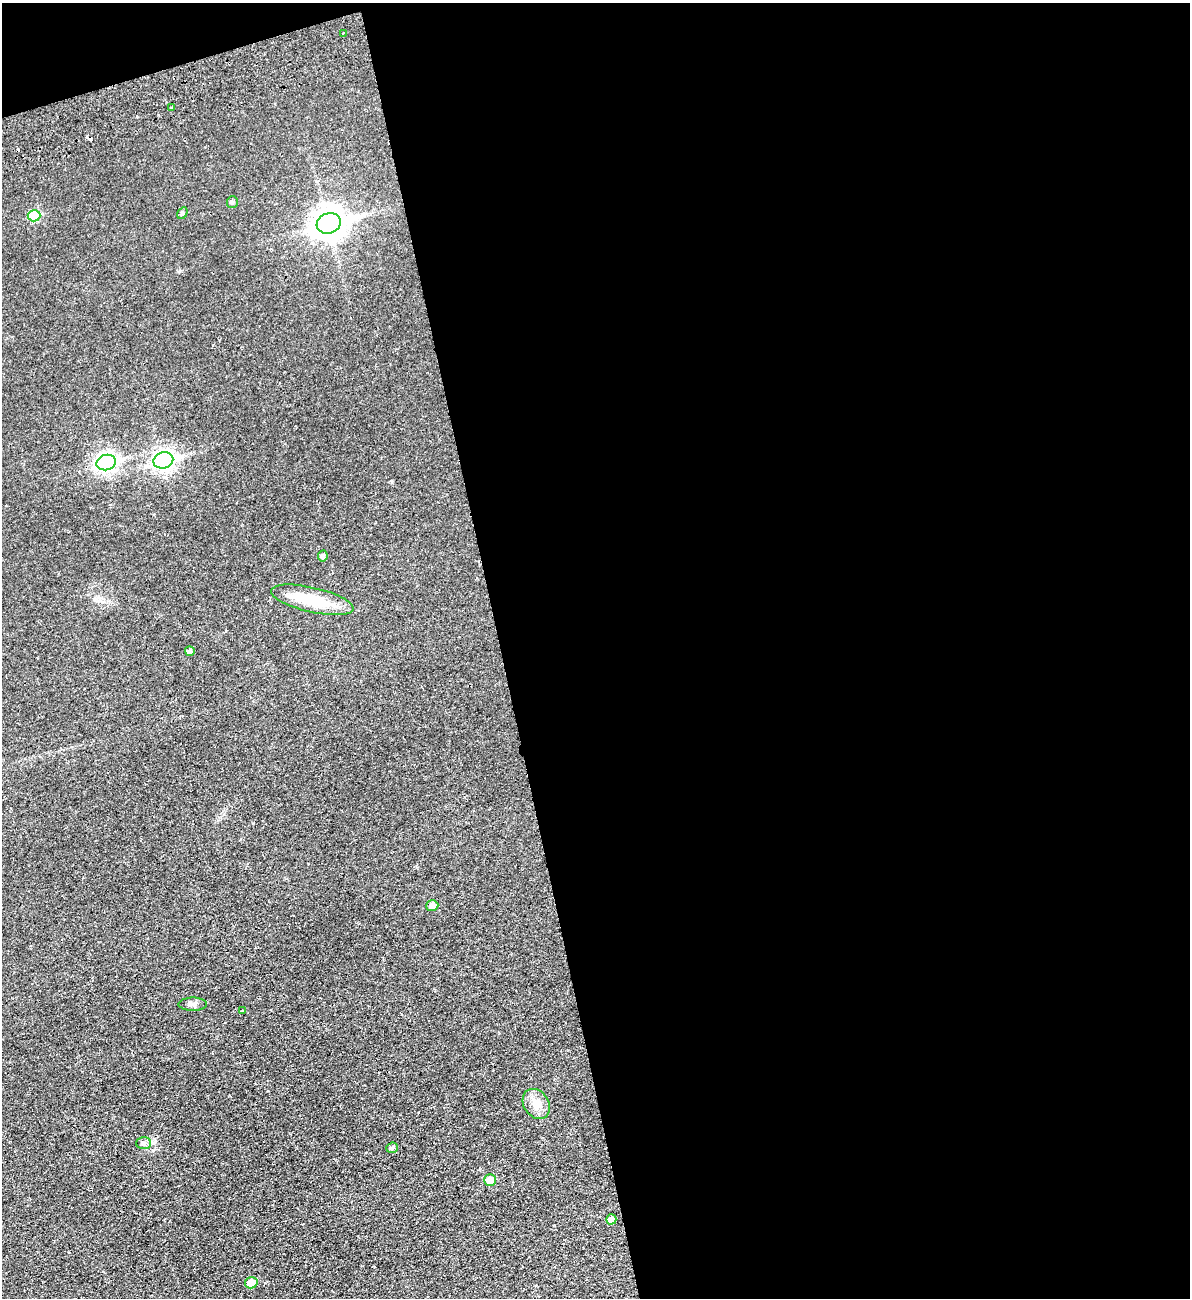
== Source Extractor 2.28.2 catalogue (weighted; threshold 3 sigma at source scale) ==
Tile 4 of 4 x 4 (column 4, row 1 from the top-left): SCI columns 3731-4918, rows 3949-5244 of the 5204 x 5300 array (HDU 1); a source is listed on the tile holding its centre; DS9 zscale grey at full resolution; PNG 1192 x 1300 px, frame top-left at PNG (2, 3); each listed source drawn as its Kron ellipse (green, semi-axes under 4 px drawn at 4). Shown black and unused: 59% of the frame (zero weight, under 2 of 3 exposures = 3% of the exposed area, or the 3 px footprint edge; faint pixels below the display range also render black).
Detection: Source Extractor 2.28.2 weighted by HDU 2 'WHT'; one run over the whole footprint, this tile lists its part. Background 0.0216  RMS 0.0048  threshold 0.0214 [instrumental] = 3 sigma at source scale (4.5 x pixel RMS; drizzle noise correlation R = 1.50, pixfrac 1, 0.05/0.05 arcsec/px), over >= 5 px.
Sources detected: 22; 2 cosmic-ray / hot-pixel residue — neither listed nor drawn; the other 20 listed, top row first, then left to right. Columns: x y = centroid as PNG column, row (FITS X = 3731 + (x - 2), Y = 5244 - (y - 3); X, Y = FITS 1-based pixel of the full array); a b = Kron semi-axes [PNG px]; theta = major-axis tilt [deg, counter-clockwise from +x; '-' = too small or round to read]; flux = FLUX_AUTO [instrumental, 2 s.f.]
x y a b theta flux
343 33 3 2 - 0.39
172 107 3 3 - 0.55
232 202 6 5 - 0.7
182 213 6 4 59 0.78
34 216 6 6 - 18
329 223 12 10 18 630
163 460 10 8 15 200
106 462 10 7 16 170
323 556 5 5 - 1.3
312 600 42 12 -13 18
190 651 5 5 - 1.6
432 906 6 5 - 3.9
193 1004 14 6 0 1.9
242 1011 3 3 - 0.6
536 1104 16 12 -57 5.5
144 1143 7 6 - 1.5
392 1148 6 5 - 1.3
490 1180 6 5 - 7
611 1219 5 5 - 4.6
251 1283 6 5 - 6.5
Unlisted compact peaks at least as high as the median listed source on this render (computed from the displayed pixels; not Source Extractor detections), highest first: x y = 253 823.